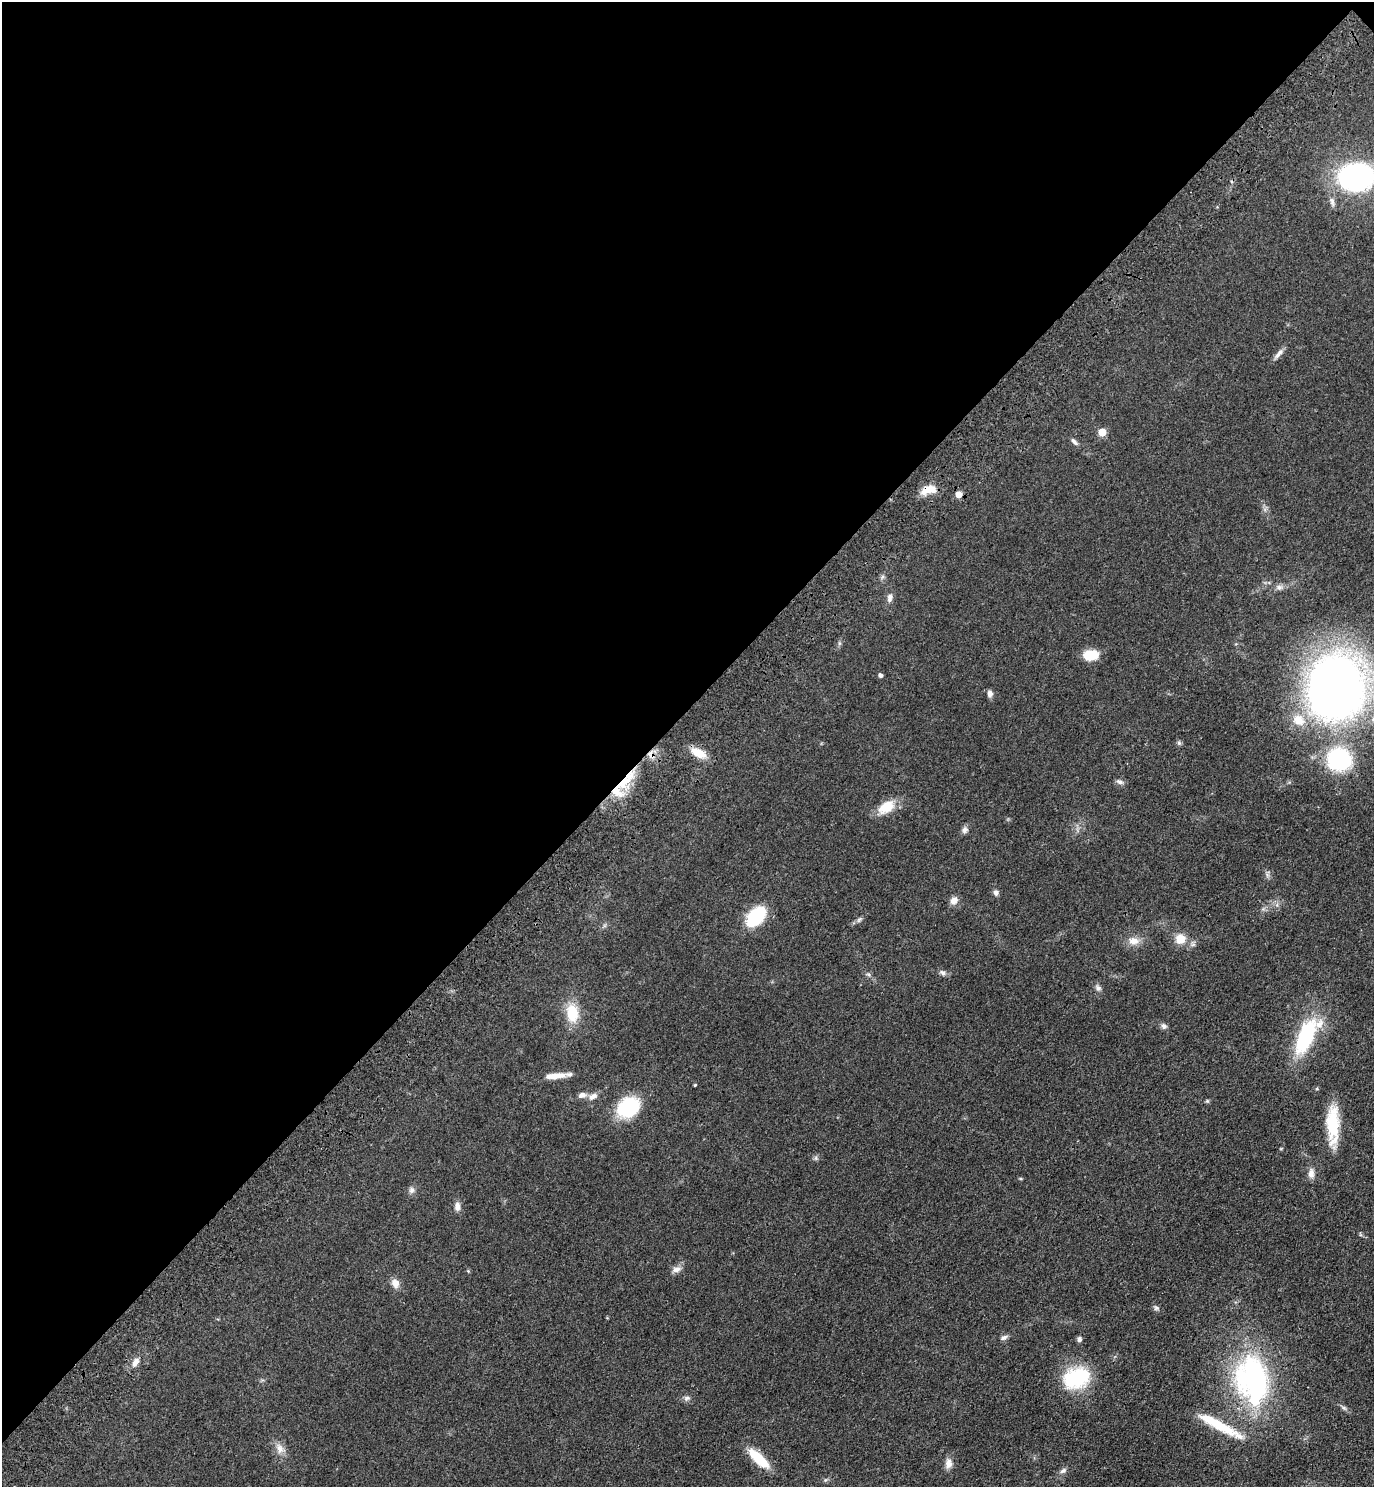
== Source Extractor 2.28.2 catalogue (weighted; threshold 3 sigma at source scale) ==
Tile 2 of 4 x 4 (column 2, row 1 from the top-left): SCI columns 1754-3125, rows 4543-6027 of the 6111 x 6115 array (HDU 1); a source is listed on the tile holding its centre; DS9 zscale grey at full resolution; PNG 1376 x 1489 px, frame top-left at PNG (2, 2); no overlay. Shown black and unused: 48% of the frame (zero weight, under 3 of 4 exposures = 6% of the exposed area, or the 3 px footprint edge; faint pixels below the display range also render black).
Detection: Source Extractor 2.28.2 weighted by HDU 2 'WHT'; one run over the whole footprint, this tile lists its part. Background 0.0752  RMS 0.0062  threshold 0.0277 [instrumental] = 3 sigma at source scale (4.5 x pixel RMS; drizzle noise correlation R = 1.50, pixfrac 1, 0.05/0.05 arcsec/px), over >= 5 px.
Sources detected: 63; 3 inside a brighter listed object's ellipse — not listed separately; the other 60 listed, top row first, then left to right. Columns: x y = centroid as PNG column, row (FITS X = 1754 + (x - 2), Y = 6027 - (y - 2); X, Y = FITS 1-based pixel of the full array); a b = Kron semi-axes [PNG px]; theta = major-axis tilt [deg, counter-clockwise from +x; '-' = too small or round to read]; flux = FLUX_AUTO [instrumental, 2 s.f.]
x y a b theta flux
1356 177 28 22 3 130
1332 202 13 6 -75 2.6
1278 354 17 5 51 2.9
1102 432 5 5 - 15
1074 442 11 5 -46 1.8
928 489 20 10 16 9.5
958 494 5 5 - 7
1279 587 10 8 4 2.5
890 598 12 7 79 2.7
839 643 6 4 -72 0.93
1091 655 15 10 4 13
880 675 4 4 - 1.9
1335 687 57 49 74 470
990 694 8 6 -88 2.4
1179 743 6 6 - 1.2
698 753 18 9 -29 10
1339 759 24 22 -11 54
624 782 46 11 45 24
1120 782 11 6 -25 1.8
886 807 22 13 32 12
965 830 10 7 59 2.2
1267 875 8 4 -54 1.5
996 892 8 7 - 1.9
954 900 10 8 53 3.9
756 916 16 10 47 53
859 920 10 4 56 1.3
1180 939 12 12 - 8.5
1133 941 15 10 -10 5.9
943 973 9 6 -33 2
1098 988 9 7 -53 2.1
572 1013 24 15 -83 17
1164 1026 8 7 - 1.9
1306 1036 34 14 62 62
555 1076 25 6 6 8.9
695 1085 3 3 - 0.61
1317 1089 5 3 - 0.67
582 1095 11 7 12 3.1
593 1096 12 8 33 3.5
1207 1101 5 5 - 0.83
629 1107 17 13 30 58
1333 1124 40 12 -90 27
816 1158 6 6 - 1.3
1311 1173 13 8 86 3.8
412 1190 9 7 89 2.2
457 1206 11 7 -88 3.2
677 1269 13 8 15 3.3
395 1283 12 9 -66 4.5
1156 1308 8 6 -33 1.5
1004 1337 9 6 32 1.9
1079 1339 6 5 - 1.9
135 1362 12 7 61 3.9
1076 1378 29 20 21 44
1252 1379 54 34 -79 130
687 1398 9 7 18 1.9
1344 1408 9 4 -35 1.5
1219 1425 58 9 -28 24
280 1449 16 10 -56 5.3
759 1458 25 9 -43 20
949 1463 13 8 -86 4.2
1063 1471 10 6 32 2
Overlapping masked pixels (flux is a lower limit): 2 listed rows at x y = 928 489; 624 782
Isophote crosses this tile's border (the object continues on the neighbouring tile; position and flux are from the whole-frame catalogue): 2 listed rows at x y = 1356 177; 1335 687